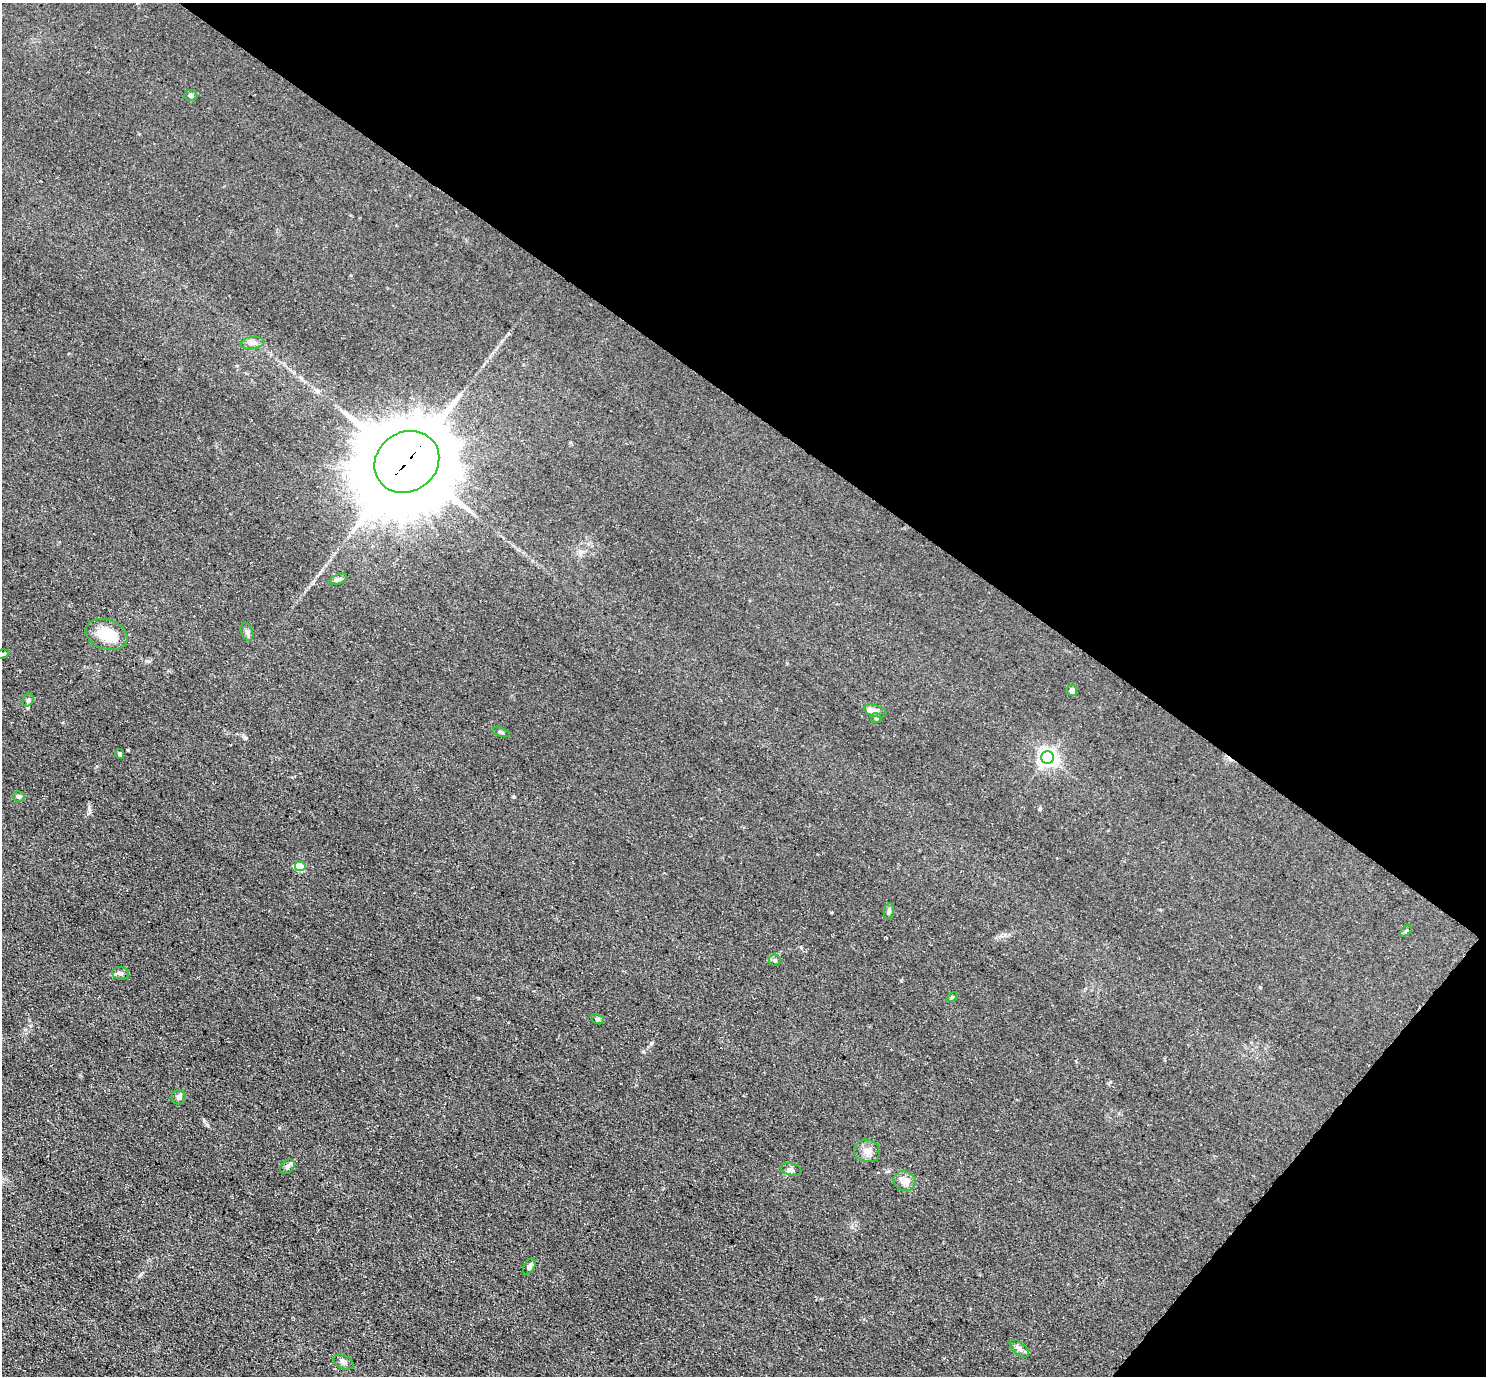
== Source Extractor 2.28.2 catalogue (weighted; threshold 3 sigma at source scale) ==
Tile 8 of 4 x 4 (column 4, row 2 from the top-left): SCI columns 4456-5939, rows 2902-4275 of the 5939 x 5943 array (HDU 1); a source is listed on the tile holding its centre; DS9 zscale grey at full resolution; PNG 1488 x 1378 px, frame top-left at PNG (2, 3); each listed source drawn as its Kron ellipse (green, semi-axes under 4 px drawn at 4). Shown black and unused: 34% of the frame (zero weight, under 3 of 5 exposures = <1% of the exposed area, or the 3 px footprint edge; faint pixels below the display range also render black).
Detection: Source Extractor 2.28.2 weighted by HDU 2 'WHT'; one run over the whole footprint, this tile lists its part. Background 0.0727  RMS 0.0089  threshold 0.0403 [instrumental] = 3 sigma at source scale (4.5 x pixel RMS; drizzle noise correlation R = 1.50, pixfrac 1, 0.05/0.05 arcsec/px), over >= 5 px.
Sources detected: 32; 2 inside a brighter listed object's ellipse — not listed separately; the other 30 listed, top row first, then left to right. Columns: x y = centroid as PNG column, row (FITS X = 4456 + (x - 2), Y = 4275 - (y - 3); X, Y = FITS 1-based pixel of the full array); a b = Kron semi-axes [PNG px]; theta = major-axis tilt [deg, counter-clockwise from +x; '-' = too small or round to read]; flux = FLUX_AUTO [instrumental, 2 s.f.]
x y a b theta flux
191 95 6 5 - 1.9
252 343 12 6 9 3.6
407 462 34 29 34 12000
338 579 9 5 24 2.3
247 632 9 5 -69 2.5
106 635 21 14 -18 22
3 654 6 4 18 1.2
1072 690 6 5 - 2.6
28 700 7 5 62 1.6
875 711 12 5 -16 3.3
876 718 5 5 - 1.3
501 732 9 4 -18 1.7
120 754 5 4 - 2
1048 757 6 6 - 350
19 796 6 5 - 2.5
300 866 5 5 - 24
889 911 8 5 81 2
1406 931 7 4 45 1.3
775 960 6 5 - 1.7
120 973 8 6 -10 2.6
952 997 6 3 44 1
598 1019 7 4 -28 1.5
179 1097 7 7 - 2.7
867 1151 13 11 -10 6.5
287 1167 8 6 46 2.4
791 1169 11 6 -12 2.7
905 1181 11 9 -23 7.9
529 1266 9 5 58 2.9
1019 1349 11 6 -41 3.2
344 1362 10 6 -26 2.8
Overlapping masked pixels (flux is a lower limit): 1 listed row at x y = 407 462
Isophote crosses this tile's border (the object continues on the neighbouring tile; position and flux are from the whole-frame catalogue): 1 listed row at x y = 3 654
Unlisted compact peaks at least as high as the median listed source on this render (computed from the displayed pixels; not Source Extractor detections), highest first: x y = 246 738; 514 797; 204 1120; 89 809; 651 1043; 1040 809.